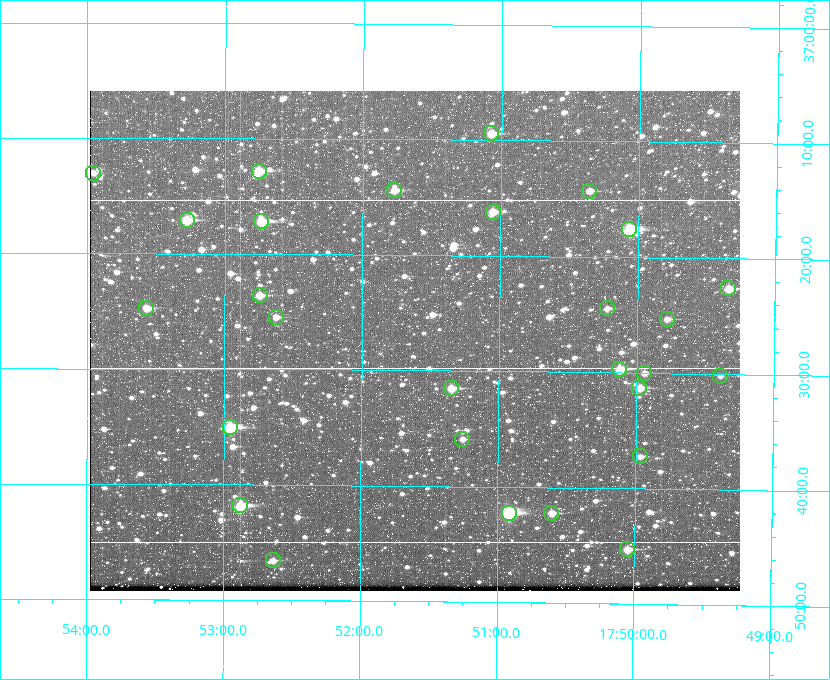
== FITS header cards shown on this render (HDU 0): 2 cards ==
NAXIS1  =                  650
NAXIS2  =                  500

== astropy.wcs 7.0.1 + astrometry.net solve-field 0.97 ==
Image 650 x 500 px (HDU 0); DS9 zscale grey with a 90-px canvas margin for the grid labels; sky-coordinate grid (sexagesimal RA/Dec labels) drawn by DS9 from the SOLVED WCS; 28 Tycho-2 reference stars matched to detected sources circled (green)
Header WCS: none
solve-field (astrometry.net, Tycho-2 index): SOLVED blind (the file carries no WCS)
Solved WCS: RA---TAN-SIP/DEC--TAN-SIP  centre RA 17:51:37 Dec +37:27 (267.90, +37.46 deg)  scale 5.2 arcsec/px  FOV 56.3' x 43.3'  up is +180 deg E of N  parity flipped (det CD > 0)
(file carries no celestial WCS; the grid is the blind solution)
Tycho-2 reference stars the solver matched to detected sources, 28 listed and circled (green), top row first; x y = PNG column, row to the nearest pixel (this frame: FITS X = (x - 90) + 1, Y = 500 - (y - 91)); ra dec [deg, ICRS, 3 dp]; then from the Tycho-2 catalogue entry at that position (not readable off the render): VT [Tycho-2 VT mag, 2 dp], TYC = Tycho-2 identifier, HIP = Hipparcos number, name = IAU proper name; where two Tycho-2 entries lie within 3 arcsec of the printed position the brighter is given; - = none
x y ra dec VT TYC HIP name
491 133 267.768 +37.157 9.98 2620-745-1 - -
259 171 268.189 +37.213 9.71 2620-542-1 - -
93 173 268.489 +37.217 11.29 2620-732-1 - -
394 190 267.943 +37.240 10.39 2620-505-1 - -
589 191 267.589 +37.238 11.09 2619-212-1 - -
493 212 267.764 +37.270 10.17 2620-784-1 - -
187 220 268.319 +37.285 9.88 2620-536-1 - -
261 221 268.183 +37.286 8.98 2620-786-1 87506 -
629 229 267.517 +37.293 8.96 2619-379-1 - -
728 288 267.335 +37.377 10.60 2619-634-1 - -
260 295 268.186 +37.393 10.44 2620-175-1 - -
146 308 268.392 +37.412 10.60 2620-800-1 - -
607 308 267.555 +37.408 11.50 2619-358-1 - -
276 317 268.156 +37.424 11.25 2620-712-1 - -
667 319 267.445 +37.422 11.17 2619-451-1 - -
619 369 267.531 +37.495 10.07 2619-274-1 - -
644 373 267.485 +37.500 11.33 2619-40-1 - -
720 376 267.347 +37.503 12.15 3088-638-1 - -
451 388 267.836 +37.525 9.96 3089-889-1 - -
639 388 267.494 +37.522 10.35 3088-270-1 - -
230 427 268.239 +37.584 8.64 3089-755-1 - -
462 439 267.815 +37.598 11.54 3089-1081-1 - -
640 456 267.491 +37.621 11.40 3088-1284-1 - -
240 505 268.219 +37.697 8.93 3089-671-1 - -
509 513 267.730 +37.705 8.13 3089-1203-1 87349 -
551 513 267.652 +37.703 11.04 3089-693-1 - -
627 549 267.512 +37.755 10.10 3089-2332-1 - -
273 560 268.159 +37.775 11.22 3089-2245-1 - -